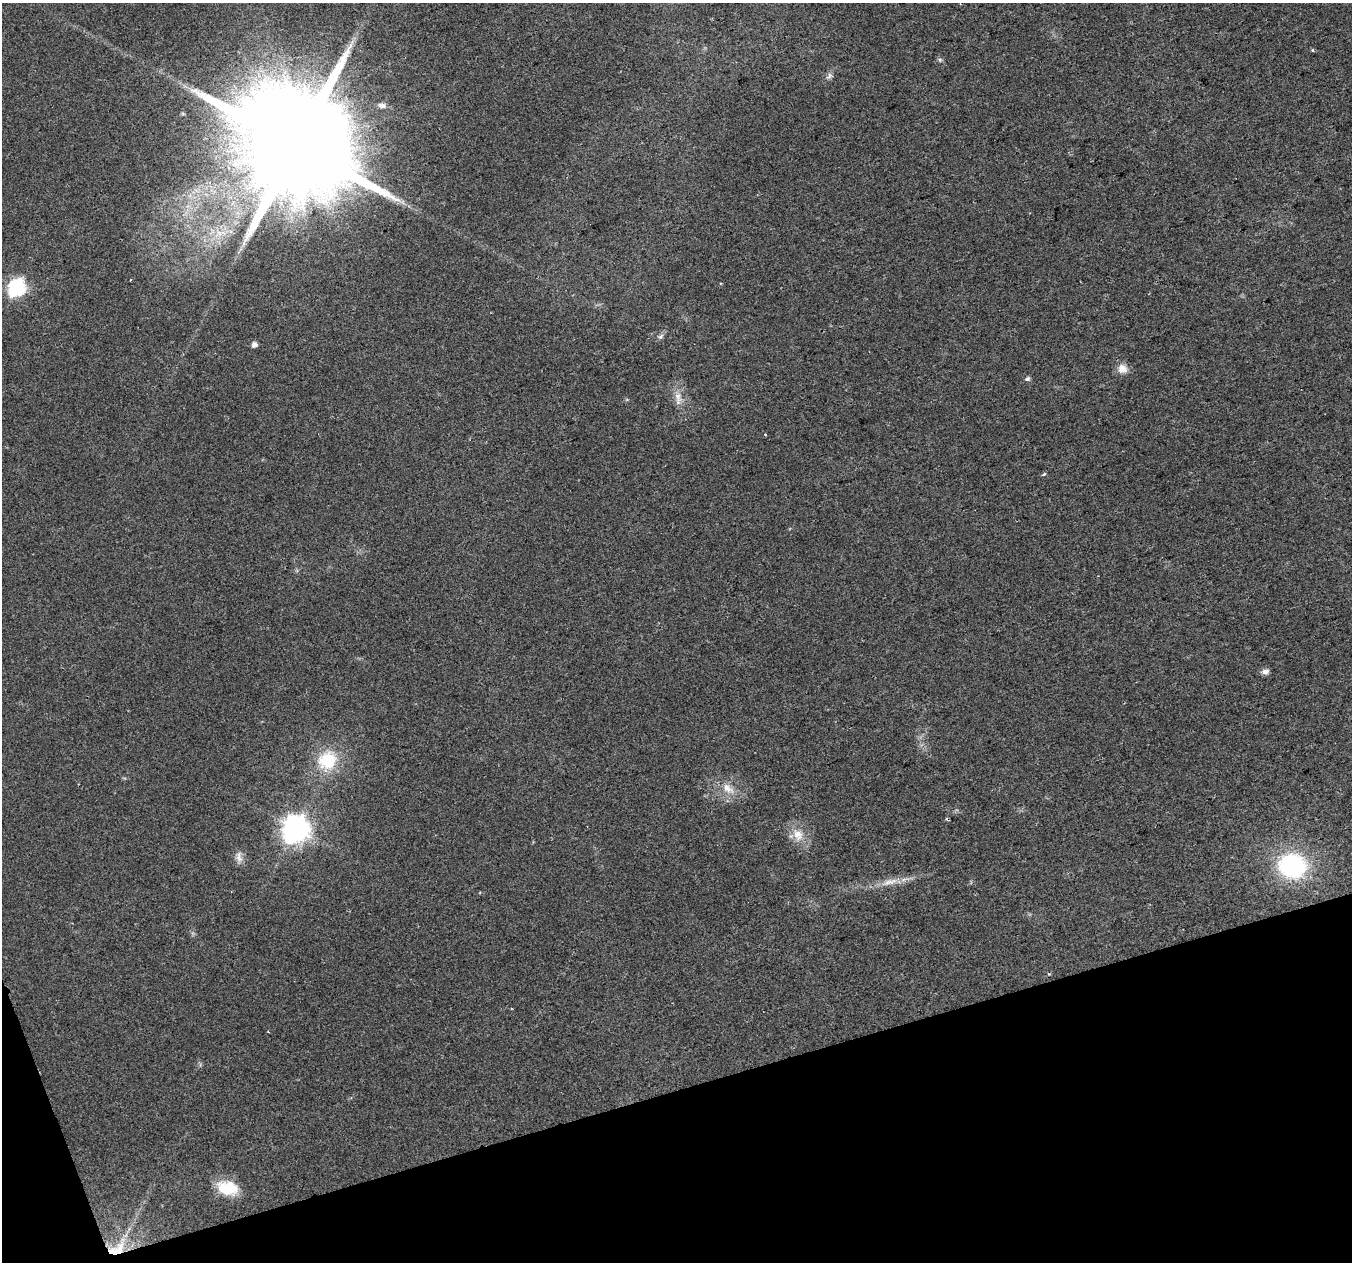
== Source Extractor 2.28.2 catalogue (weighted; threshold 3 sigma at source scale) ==
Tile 14 of 4 x 4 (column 2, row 4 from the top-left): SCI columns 1351-2700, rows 120-1379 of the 5401 x 5226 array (HDU 1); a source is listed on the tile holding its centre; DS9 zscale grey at full resolution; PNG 1354 x 1264 px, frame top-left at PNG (2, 3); no overlay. Shown black and unused: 15% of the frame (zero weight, under 2 of 3 exposures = <1% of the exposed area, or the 3 px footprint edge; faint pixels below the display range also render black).
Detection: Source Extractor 2.28.2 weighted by HDU 2 'WHT'; one run over the whole footprint, this tile lists its part. Background 0.041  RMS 0.0055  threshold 0.0249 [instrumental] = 3 sigma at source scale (4.5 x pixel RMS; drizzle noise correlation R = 1.50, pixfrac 1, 0.0396/0.0396 arcsec/px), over >= 5 px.
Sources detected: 28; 1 cosmic-ray / hot-pixel residue — not listed; the other 27 listed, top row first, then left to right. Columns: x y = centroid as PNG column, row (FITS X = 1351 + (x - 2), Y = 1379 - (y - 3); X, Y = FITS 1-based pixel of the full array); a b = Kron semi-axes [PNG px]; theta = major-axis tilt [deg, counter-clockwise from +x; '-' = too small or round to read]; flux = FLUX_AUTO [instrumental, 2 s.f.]
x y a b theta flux
1313 50 3 3 - 1.1
940 60 6 5 - 0.94
829 76 9 5 71 1.7
382 105 11 7 -11 2.5
295 146 33 26 9 22000
219 233 18 9 39 8.5
244 243 7 4 71 1.4
130 280 3 2 - 0.38
17 287 8 7 - 150
661 336 9 5 28 1.4
254 344 5 5 - 2.9
1122 369 13 12 - 4.8
1027 379 7 6 - 1.3
678 398 23 8 -87 5.5
765 434 3 3 - 0.88
1044 474 6 3 36 0.7
1265 672 9 7 6 2.4
327 760 25 23 32 23
728 788 20 11 -39 7.3
295 829 9 9 - 590
798 835 18 13 -60 8.4
239 857 16 8 -77 3.7
1292 866 21 18 -8 82
890 882 24 8 15 6.9
1049 974 5 3 - 0.51
228 1188 26 16 -12 17
117 1249 30 15 36 19
Overlapping masked pixels (flux is a lower limit): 2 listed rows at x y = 295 146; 117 1249